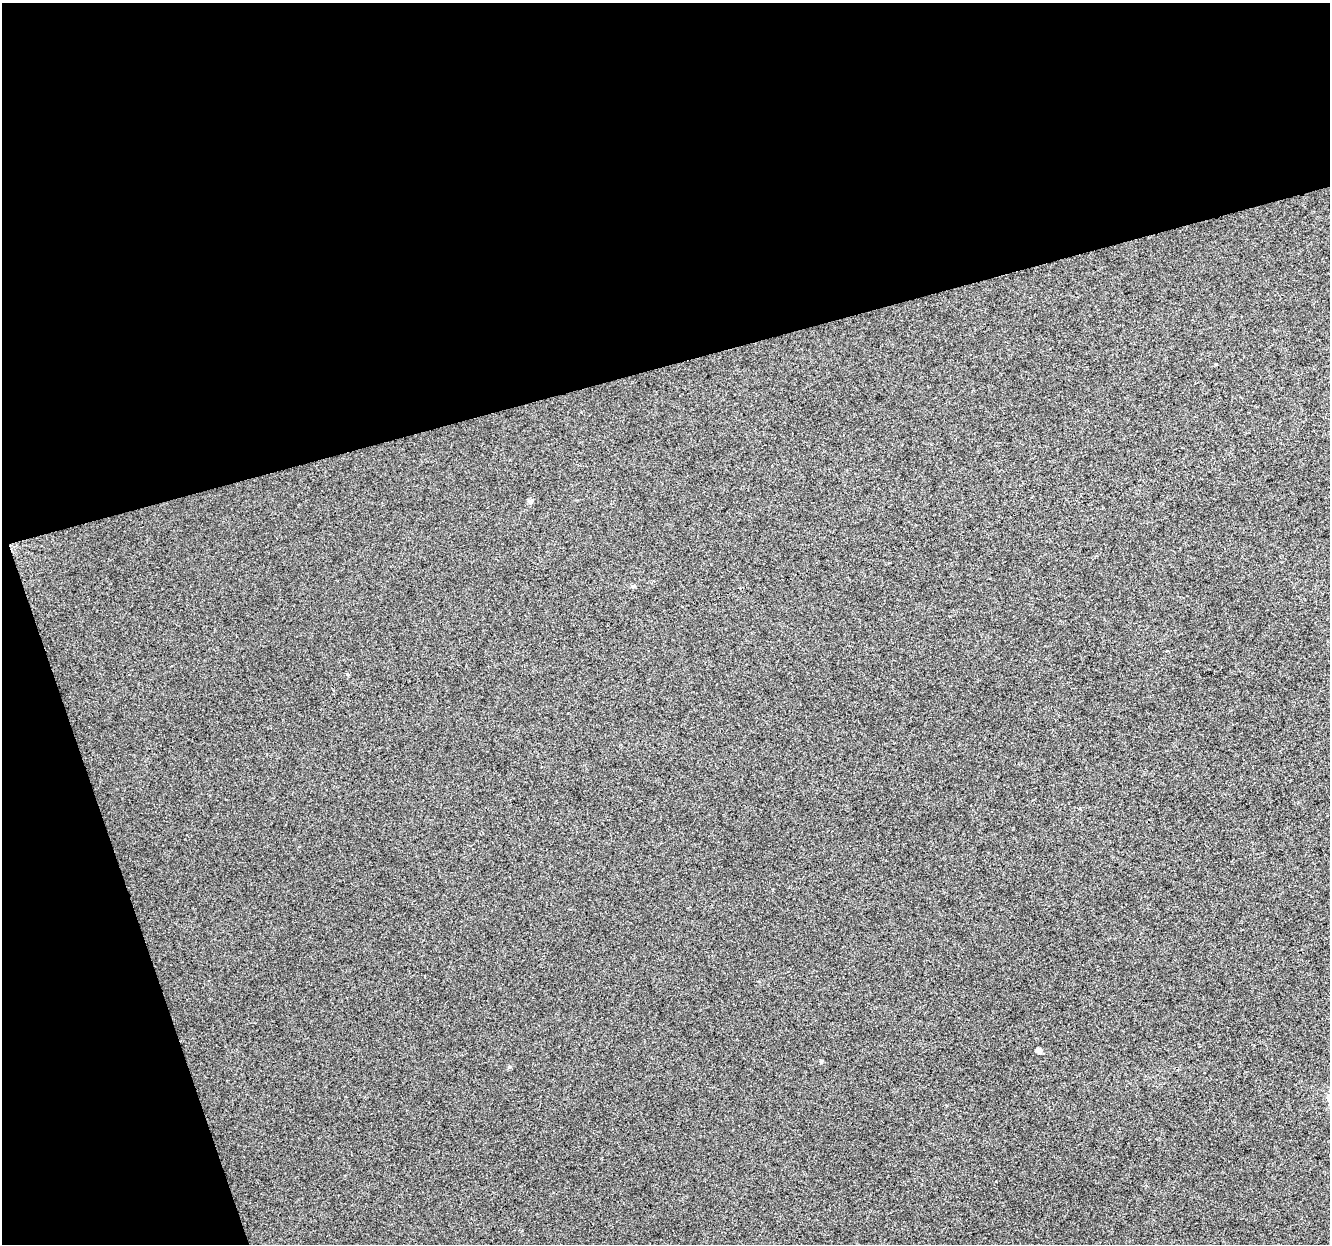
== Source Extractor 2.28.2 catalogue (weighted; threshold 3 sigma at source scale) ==
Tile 1 of 2 x 2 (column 1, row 1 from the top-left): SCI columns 1-1328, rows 1282-2523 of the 2659 x 2579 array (HDU 1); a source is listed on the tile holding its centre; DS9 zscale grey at full resolution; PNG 1332 x 1246 px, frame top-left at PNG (2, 3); no overlay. Shown black and unused: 35% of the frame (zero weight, under 3 of 4 exposures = <1% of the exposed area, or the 3 px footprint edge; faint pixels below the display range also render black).
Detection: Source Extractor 2.28.2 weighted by HDU 2 'WHT'; one run over the whole footprint, this tile lists its part. Background 0.0471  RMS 0.011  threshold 0.0513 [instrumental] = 3 sigma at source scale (4.5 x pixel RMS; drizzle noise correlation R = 1.50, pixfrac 1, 0.0396/0.0396 arcsec/px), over >= 5 px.
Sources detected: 5; all 5 listed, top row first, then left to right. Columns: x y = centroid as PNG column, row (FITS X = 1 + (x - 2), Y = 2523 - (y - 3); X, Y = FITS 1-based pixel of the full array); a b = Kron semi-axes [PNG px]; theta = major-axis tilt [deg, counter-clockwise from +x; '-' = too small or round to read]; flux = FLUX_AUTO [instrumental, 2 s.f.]
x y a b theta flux
529 501 6 5 - 2.9
633 586 6 4 10 2.2
347 674 5 4 - 1.2
1038 1050 5 4 - 5.3
510 1067 5 4 - 1.5